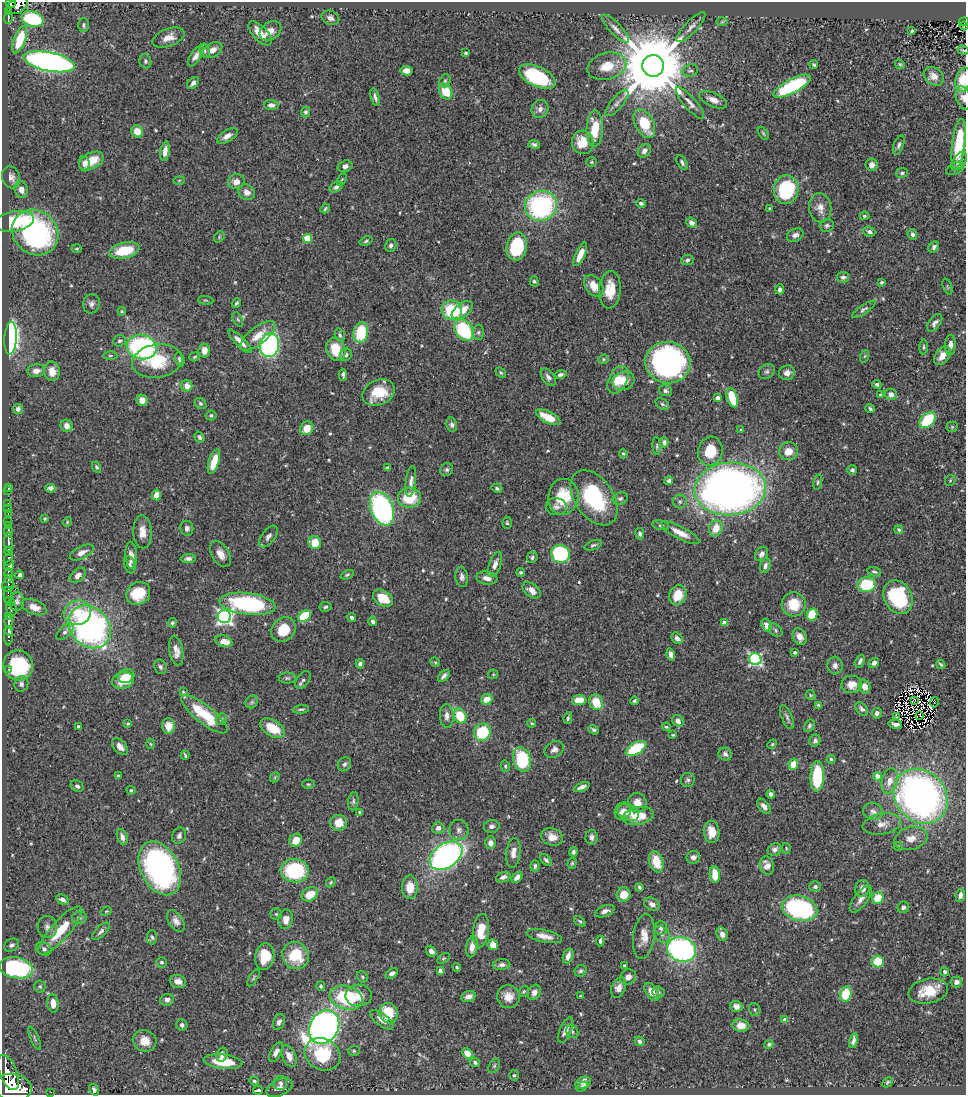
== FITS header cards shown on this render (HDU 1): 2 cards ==
NAXIS1  =                  964
NAXIS2  =                 1093

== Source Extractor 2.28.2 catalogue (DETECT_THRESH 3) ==
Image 964 x 1093 px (HDU 1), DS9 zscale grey, 1 PNG px = 1 image px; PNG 968 x 1097 px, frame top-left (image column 1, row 1093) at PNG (2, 2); each listed source drawn as its Kron ellipse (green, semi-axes under 4 px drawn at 4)
Background 0.453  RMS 0.021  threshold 0.0623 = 3 sigma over >= 5 px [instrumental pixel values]
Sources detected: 572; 7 with non-positive FLUX_AUTO (blend fragments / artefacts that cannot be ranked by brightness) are neither listed nor drawn; of the other 565, the 500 brightest by FLUX_AUTO listed and drawn (65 fainter detections omitted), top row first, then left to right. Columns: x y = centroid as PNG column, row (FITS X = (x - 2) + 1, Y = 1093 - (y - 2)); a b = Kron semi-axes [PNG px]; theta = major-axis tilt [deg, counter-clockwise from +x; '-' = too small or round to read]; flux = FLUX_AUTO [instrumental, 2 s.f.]
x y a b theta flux
10 3 5 4 - 270
17 6 11 7 31 410
8 11 4 3 - 58
8 18 6 4 81 100
330 18 9 7 -23 5.9
32 19 11 7 -18 130
722 22 6 4 1 1.7
964 22 5 4 - 32
83 25 7 5 90 3.1
964 26 4 4 - 21
691 27 20 6 46 8.5
616 29 19 5 -46 8.8
270 31 12 8 36 12
912 31 4 3 - 2.3
260 33 15 7 -47 17
168 38 17 8 20 14
20 40 14 6 70 46
212 50 11 7 30 11
963 50 6 3 -19 1.8
205 51 7 5 -76 2.9
466 53 3 3 - 2
196 56 12 5 58 7.5
145 61 7 6 - 3.4
49 62 26 9 -11 670
900 64 5 4 - 1.8
814 65 4 4 - 1.9
607 66 20 13 15 30
653 66 11 11 - 19000
407 71 6 4 -8 11
690 71 8 6 19 3.5
934 76 11 8 -39 13
537 77 20 10 -26 110
963 80 12 7 77 30
445 81 7 5 69 2.8
193 83 7 4 47 5.3
792 86 20 7 28 120
446 91 8 6 -63 32
375 97 9 4 -75 4.3
964 98 12 7 -72 8.1
713 100 15 7 -23 12
617 103 16 6 50 6.5
690 103 20 6 -49 9.1
271 105 7 5 -2 6.1
540 109 9 8 - 7.4
306 112 5 4 - 3
644 124 16 9 -63 50
595 129 18 8 88 39
137 131 6 5 - 18
763 133 7 3 -55 1.9
227 136 11 5 32 8.1
583 142 12 10 -77 32
534 144 6 4 -13 3.2
959 144 25 6 83 53
899 145 10 5 69 4
165 151 10 4 81 8.9
644 151 7 6 - 7.3
91 161 13 8 27 25
959 161 10 6 56 7.9
591 162 5 5 - 2
682 162 8 4 -61 3.7
84 164 8 5 -84 6.8
871 165 6 6 - 8.2
345 166 8 5 15 5
955 168 10 5 27 5.3
902 173 6 5 - 2.8
11 177 11 9 -72 7.2
342 179 6 3 59 1.6
179 180 6 4 2 1.5
236 182 8 7 - 9.2
336 187 7 5 33 5
21 189 8 6 -76 7.7
786 190 14 12 78 94
247 192 8 7 - 9
641 203 4 3 - 3.1
541 206 16 15 - 210
769 208 4 3 - 1.6
820 208 15 11 -82 13
325 209 5 3 - 2.2
864 216 5 4 - 2.2
14 221 20 10 10 66
691 223 5 4 - 6.1
827 225 7 6 - 3.4
869 232 6 5 - 4.7
35 233 24 21 -42 250
912 234 5 4 - 3.6
795 235 9 6 24 5.8
219 237 6 4 50 1.9
307 239 4 4 - 49
366 241 7 4 17 2.3
391 246 6 5 - 3.8
517 247 14 10 78 95
934 247 6 4 50 4.1
77 249 5 3 - 1.6
124 250 15 7 13 47
580 254 13 4 65 19
687 260 6 5 - 3
843 277 6 5 - 4.7
534 281 5 4 - 2.4
882 282 4 3 - 2
594 286 12 8 -55 20
947 287 8 2 -69 1.6
780 289 5 4 - 5.5
610 290 19 10 85 28
206 300 8 3 -5 1.6
236 303 5 3 - 2.1
91 304 10 8 75 5.7
864 309 14 4 35 4
452 310 10 9 - 70
462 310 12 7 38 23
122 311 4 4 - 1.5
238 320 8 4 -63 2.5
935 323 10 5 53 5.4
464 330 12 8 -54 110
478 332 7 6 - 3.5
361 333 10 7 81 57
340 335 6 5 - 2.8
258 336 21 8 37 22
10 338 16 6 86 540
119 341 6 5 - 2.9
240 341 16 4 -45 11
270 345 12 9 80 290
950 345 10 5 86 8.3
142 347 15 12 -13 240
924 347 7 4 89 2.1
336 349 12 9 -68 34
204 350 7 5 85 11
346 355 6 6 - 4.7
110 356 7 3 1 1.8
865 356 6 4 70 2.3
942 356 10 7 55 15
194 357 5 4 - 2.2
603 359 5 4 - 1.9
180 360 7 4 -76 4.8
157 361 25 16 9 58
668 363 23 20 -8 350
36 371 9 6 4 7.9
52 371 9 8 - 14
767 371 9 7 42 4.1
501 373 6 3 -41 1.9
787 373 8 7 - 8
343 375 6 3 -86 3.2
560 375 6 4 14 4.3
548 377 10 6 -54 5.2
618 380 15 9 63 24
623 381 11 9 20 22
877 384 4 4 - 3.5
187 386 6 5 - 12
665 391 7 5 -20 3.6
378 393 17 12 23 42
891 394 6 5 - 8.3
880 395 4 3 - 1.6
718 398 4 4 - 6.2
732 398 10 5 -72 52
142 400 6 5 - 13
200 403 6 5 - 2.9
662 404 7 5 -36 2.9
870 408 5 3 - 2.7
18 409 5 5 - 4.4
211 415 5 5 - 3
548 417 13 5 -26 28
928 420 9 6 44 76
452 425 7 5 -81 4.1
67 426 6 6 - 9.2
952 427 5 5 - 1.9
307 428 7 6 - 20
741 430 4 3 - 1.6
199 437 6 4 -57 3.7
664 442 5 4 - 4.3
657 446 9 4 -86 2.5
710 451 14 12 76 40
788 451 9 8 - 16
623 454 5 4 - 1.6
214 462 13 5 72 27
96 467 6 4 -62 2.4
388 468 3 3 - 2.2
447 470 7 6 - 3.1
852 470 5 5 - 4
669 480 4 4 - 3.4
950 480 6 4 47 1.8
411 482 16 5 83 6.7
818 482 7 4 77 2.6
9 488 4 3 - 1.6
50 488 5 4 - 6
497 488 5 4 - 2.7
730 489 36 26 4 1000
8 491 2 2 - 8.6
156 495 5 4 - 15
563 497 18 15 80 47
410 498 12 10 5 47
594 498 31 19 -56 110
620 499 8 5 20 3.2
680 502 7 7 - 3.8
8 503 2 2 - 4.3
556 507 10 8 -7 6.3
8 508 2 2 - 2.8
382 509 17 11 -68 280
8 513 4 2 - 24
45 518 3 3 - 1.6
8 522 3 2 - 23
67 522 5 4 - 1.6
507 523 6 5 - 2
8 525 3 2 - 12
661 525 8 5 -10 3
187 528 7 6 - 5.7
716 528 8 6 67 20
899 530 4 3 - 2.4
8 531 5 3 - 110
142 532 16 9 -87 14
680 533 21 6 -27 17
640 534 6 4 -82 4.3
268 536 12 6 52 6.2
8 542 9 3 -88 850
315 543 6 6 - 29
593 545 9 4 19 3
8 551 4 3 - 310
82 552 13 6 26 9.3
220 554 14 8 -59 12
560 554 9 9 - 120
761 554 8 6 55 5.6
131 555 13 6 -86 11
532 557 6 5 - 3
188 559 8 4 2 4.9
8 560 6 3 75 160
495 564 13 6 69 8.9
9 565 5 5 - 1000
130 565 9 5 -74 3.5
765 566 7 5 68 5
521 572 4 4 - 2.6
874 572 7 4 -15 2.9
8 574 5 3 - 160
19 575 4 3 - 3.6
78 575 9 6 40 7.6
347 575 7 4 25 2.3
462 577 10 6 -81 5.4
8 578 3 3 - 97
487 578 11 6 -9 8.9
8 584 7 5 72 260
866 585 9 7 8 67
15 589 2 2 - 9.8
532 590 10 6 -37 12
138 593 12 11 - 43
8 595 8 4 -84 190
678 595 10 8 68 26
898 597 18 13 -61 130
383 598 11 7 -32 33
10 601 5 3 - 130
17 602 9 7 84 5.4
248 604 28 11 -7 190
794 604 12 12 - 31
34 607 13 7 -22 15
325 607 6 5 - 3
11 609 7 5 -83 230
77 613 14 12 13 36
812 615 6 5 - 47
9 616 3 3 - 89
304 616 7 5 39 56
224 617 6 6 - 410
352 617 4 4 - 3.6
9 621 6 3 86 500
373 621 4 4 - 4.6
172 623 5 4 - 2.7
724 623 4 4 - 13
767 625 7 5 -71 12
90 627 23 19 -48 450
284 629 13 11 45 32
776 630 8 5 -44 3.2
9 631 5 3 - 450
65 632 10 5 42 4.7
8 636 10 3 -90 250
799 637 9 6 -63 11
677 638 6 5 - 6.2
224 641 9 5 -17 15
176 651 15 7 -80 11
795 652 3 3 - 3
671 655 6 4 -72 6.8
755 659 6 6 - 250
860 661 7 3 67 4.1
435 662 5 4 - 1.8
874 663 6 4 38 4.5
360 664 4 4 - 4.5
941 664 5 3 - 2.2
18 665 15 14 - 110
835 666 9 7 -87 6
160 667 7 6 - 3.7
8 669 3 2 - 11
493 674 5 4 - 1.6
126 676 8 6 18 12
444 676 7 4 46 5.2
287 678 8 5 0 2.8
303 680 10 6 54 3.9
123 681 11 8 13 34
21 684 8 7 - 4.9
852 684 10 9 - 15
865 686 7 5 -71 9.9
183 692 4 4 - 1.6
811 695 5 4 - 1.6
487 699 6 5 - 21
579 700 7 5 8 26
914 700 3 2 - 1.7
634 701 4 3 - 2.3
252 702 7 5 45 3
596 702 8 6 -65 32
934 702 5 2 - 2.5
818 705 4 3 - 1.8
301 709 8 3 5 2.5
862 709 7 5 -48 4.3
877 713 5 5 - 5.3
204 714 28 9 -39 63
920 715 3 2 - 1.6
447 716 12 7 -87 7.3
460 716 8 6 -62 40
787 717 13 5 -68 4.6
897 717 3 2 - 2.9
568 718 6 4 80 2.3
221 719 6 5 - 3.2
678 721 6 5 - 6.1
532 723 5 3 - 1.7
128 724 4 3 - 1.6
895 724 7 3 -10 5.1
78 726 3 3 - 2.2
168 726 8 6 -86 18
809 726 7 4 58 3
666 727 4 3 - 1.7
272 728 13 8 -33 33
593 730 5 4 - 3.1
482 732 9 8 - 69
673 735 4 3 - 1.7
815 741 6 5 - 3.6
151 744 5 3 - 1.6
772 744 5 4 - 2
120 747 10 6 -48 8.9
636 748 11 5 30 74
554 750 10 7 33 6.5
725 754 7 6 - 4.2
185 755 5 2 - 1.9
522 759 12 8 -72 80
831 759 4 4 - 1.9
344 764 7 6 - 4.2
793 764 5 5 - 22
505 766 6 4 -78 2
118 776 4 3 - 1.8
817 776 15 7 88 72
877 776 4 4 - 15
275 777 5 4 - 1.7
688 780 7 7 - 3.6
889 781 13 7 76 15
308 784 6 4 1 2
77 786 7 5 -31 3.5
582 787 8 3 21 6.4
131 790 4 4 - 2
771 794 4 4 - 5.2
921 796 29 25 -49 710
353 801 9 5 79 3.4
637 803 10 9 - 16
764 806 9 5 -51 7.5
623 811 9 7 54 9.9
873 811 10 8 -20 6.7
360 812 4 4 - 2.1
628 812 11 8 -22 16
638 816 16 8 13 33
339 823 8 8 - 20
882 824 19 10 9 14
492 826 8 6 11 4.8
438 828 6 5 - 8
459 830 10 9 - 6.7
712 832 11 8 -85 18
179 836 8 6 66 5.1
122 837 8 5 -71 6.8
552 837 11 8 -21 14
592 837 7 6 - 5.6
911 838 17 11 16 16
296 840 7 6 - 17
490 843 6 5 - 7.2
898 846 5 5 - 1.6
786 848 5 4 - 1.6
775 850 7 6 - 5.6
573 852 4 4 - 3.3
513 853 15 7 83 11
446 856 18 12 33 440
693 857 7 6 - 6.5
546 860 7 4 -45 3.6
656 862 11 7 -72 31
572 863 6 4 73 2
535 866 5 4 - 3.6
767 866 9 7 -74 12
160 868 29 19 -63 370
295 871 14 11 -8 120
715 875 8 5 -86 23
503 877 7 5 20 5.6
517 877 6 4 51 6.9
331 882 5 4 - 1.9
410 887 11 8 88 25
639 887 4 3 - 2.5
815 887 6 5 - 3.6
862 888 8 7 - 8.4
310 894 9 6 28 26
624 895 7 7 - 20
960 895 7 4 81 5.8
878 898 6 5 - 31
62 899 6 4 -30 6.5
861 899 16 6 53 8.5
652 904 8 6 -27 8.1
903 907 6 5 - 4.3
799 908 18 12 -16 220
106 911 6 4 21 1.6
605 911 10 5 21 7.1
276 914 5 5 - 2.5
79 918 7 6 - 3.6
286 919 10 7 86 12
176 921 12 7 -59 8.5
580 921 6 4 -37 2.1
47 927 11 9 -85 7.2
661 928 7 6 - 6.6
60 930 31 9 48 46
101 931 11 5 44 4.8
481 931 17 8 83 29
662 934 9 7 -49 6.3
722 934 7 5 -70 9.5
544 936 18 6 -12 13
644 936 22 10 82 18
152 937 7 5 90 2.8
600 941 5 4 - 3.5
11 945 8 6 29 4.5
493 945 5 5 - 16
472 947 10 6 80 13
44 949 8 6 -34 4.7
681 949 15 12 -15 320
431 951 6 4 -50 6.3
265 956 13 9 82 35
295 956 14 12 -53 47
568 956 8 4 68 8.5
444 958 7 4 31 2.1
878 961 6 6 - 42
161 962 5 5 - 3.4
502 965 9 5 4 4.6
625 966 3 3 - 3.5
457 967 4 3 - 2.1
16 968 17 10 -11 170
440 970 4 4 - 4.8
581 971 6 5 - 3.6
945 972 4 4 - 4.4
392 973 7 4 32 5.6
362 977 6 5 - 2.3
628 977 8 7 - 8.5
253 978 9 3 58 2.3
178 981 8 6 -16 8.8
956 982 6 5 - 7.9
40 986 6 6 - 2.6
321 986 5 4 - 2.4
619 988 11 7 67 11
524 991 6 4 54 2.2
928 991 20 12 11 38
534 992 8 6 61 6.5
652 992 10 5 -58 12
658 992 6 5 - 2.5
846 994 7 5 76 42
359 995 13 11 3 15
580 996 3 3 - 1.6
468 997 7 5 17 8.3
508 997 11 11 - 16
346 998 17 11 -16 110
167 1000 7 6 - 6
53 1003 9 6 -86 13
736 1006 6 5 - 7.4
755 1009 6 5 - 2.5
389 1013 10 9 - 47
382 1020 14 6 -37 9.7
785 1020 4 4 - 12
279 1022 8 5 65 4.7
182 1025 5 5 - 4.3
741 1025 8 6 -8 15
324 1027 18 14 58 1300
566 1030 14 5 66 9.2
572 1031 7 5 -59 3.5
35 1038 13 3 -66 2.6
145 1041 12 10 -23 18
640 1041 5 4 - 3.3
853 1041 8 3 78 4.7
769 1044 4 4 - 2.4
354 1051 6 5 - 2.2
276 1052 11 5 61 7.7
467 1053 5 4 - 18
323 1054 18 15 -29 72
222 1055 7 5 74 5
289 1056 11 6 -66 13
223 1062 19 7 -6 51
475 1062 5 4 - 3.1
494 1066 8 5 60 2.3
8 1073 18 9 -67 2500
514 1075 5 5 - 2.2
254 1081 5 4 - 2.3
887 1082 6 4 43 2.2
281 1083 7 6 - 4.1
583 1083 8 5 26 6.7
582 1087 6 3 31 3
13 1088 18 13 -10 5900
279 1088 14 8 26 8
94 1090 6 4 -58 4.7
258 1090 5 3 - 4.2
51 1092 2 2 - 5.5
At the frame edge (FLAGS 8, measured only in part): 5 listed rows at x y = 10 3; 964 22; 963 50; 963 80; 964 98
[65 fainter detections neither listed nor drawn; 7 non-positive-flux detections neither listed nor drawn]